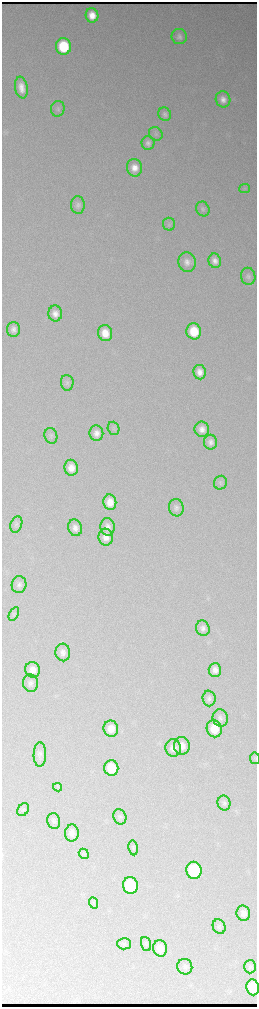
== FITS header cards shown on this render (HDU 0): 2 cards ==
NAXIS1  =                  510 / length of data axis 1
NAXIS2  =                 2010 / length of data axis 2

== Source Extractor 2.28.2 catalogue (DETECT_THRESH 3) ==
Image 510 x 2010 px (HDU 0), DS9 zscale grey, zoomed out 1/2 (1 PNG px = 2 x 2 image px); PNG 259 x 1009 px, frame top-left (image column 2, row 2010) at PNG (2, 2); each listed source drawn as its Kron ellipse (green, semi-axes under 4 px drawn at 4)
Background 2780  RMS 33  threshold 100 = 3 sigma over >= 5 px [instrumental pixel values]
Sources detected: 72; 1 cannot appear on this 1/2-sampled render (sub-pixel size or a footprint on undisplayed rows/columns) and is neither listed nor drawn; the other 71 listed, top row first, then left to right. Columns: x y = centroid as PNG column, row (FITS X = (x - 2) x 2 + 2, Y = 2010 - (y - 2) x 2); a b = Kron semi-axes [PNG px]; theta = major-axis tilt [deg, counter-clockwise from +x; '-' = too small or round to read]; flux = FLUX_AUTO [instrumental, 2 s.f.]
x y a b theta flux
92 15 7 6 - 110000
179 37 8 7 - 37000
63 46 8 7 - 540000
21 87 11 6 -80 87000
223 99 8 7 - 58000
58 109 8 6 75 21000
165 114 7 6 - 27000
156 134 7 6 - 18000
148 143 7 6 - 29000
134 168 9 7 -80 89000
245 188 5 4 - 12000
78 205 9 7 -86 31000
203 209 7 6 - 21000
169 224 6 6 - 15000
215 261 7 6 - 50000
187 262 10 8 -78 55000
248 276 8 7 - 27000
55 313 8 7 - 54000
13 329 7 6 - 37000
194 331 8 7 - 250000
105 333 8 7 - 120000
200 372 7 6 - 66000
67 383 8 6 -85 22000
114 428 7 5 -71 15000
202 429 7 7 - 57000
96 433 8 7 - 55000
51 436 8 6 -72 19000
210 442 7 6 - 40000
71 468 8 7 - 80000
220 483 7 6 - 19000
110 502 8 6 -83 96000
176 508 8 7 - 33000
16 524 8 5 70 18000
107 527 9 7 -84 46000
75 528 8 7 - 51000
106 537 8 7 - 69000
19 585 8 7 - 33000
14 614 7 4 61 13000
203 628 8 6 -73 35000
63 652 9 7 -86 45000
33 670 8 7 - 66000
215 670 7 6 - 47000
31 683 9 7 -76 33000
209 698 8 6 -88 31000
220 718 8 7 - 31000
111 729 8 7 - 88000
214 729 8 7 - 160000
182 746 9 8 - 68000
173 748 9 8 - 56000
40 754 12 6 89 34000
255 758 6 5 - 11000
111 768 8 7 - 200000
58 787 4 3 - 9200
224 803 7 6 - 24000
23 810 7 5 57 14000
120 817 8 6 -69 22000
54 821 8 6 -77 22000
72 833 8 7 - 54000
133 848 7 4 -83 13000
84 854 5 4 - 11000
194 870 8 7 - 540000
130 885 8 7 - 410000
93 903 6 3 -68 10000
243 913 7 7 - 51000
219 927 7 6 - 19000
124 944 7 5 -3 13000
146 944 7 5 -70 12000
160 948 8 7 - 75000
185 967 8 7 - 26000
250 967 6 6 - 18000
253 987 8 6 -82 190000
At the frame edge (FLAGS 8, measured only in part): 2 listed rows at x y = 255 758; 253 987
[1 sub-pixel or undisplayed-footprint detection neither listed nor drawn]